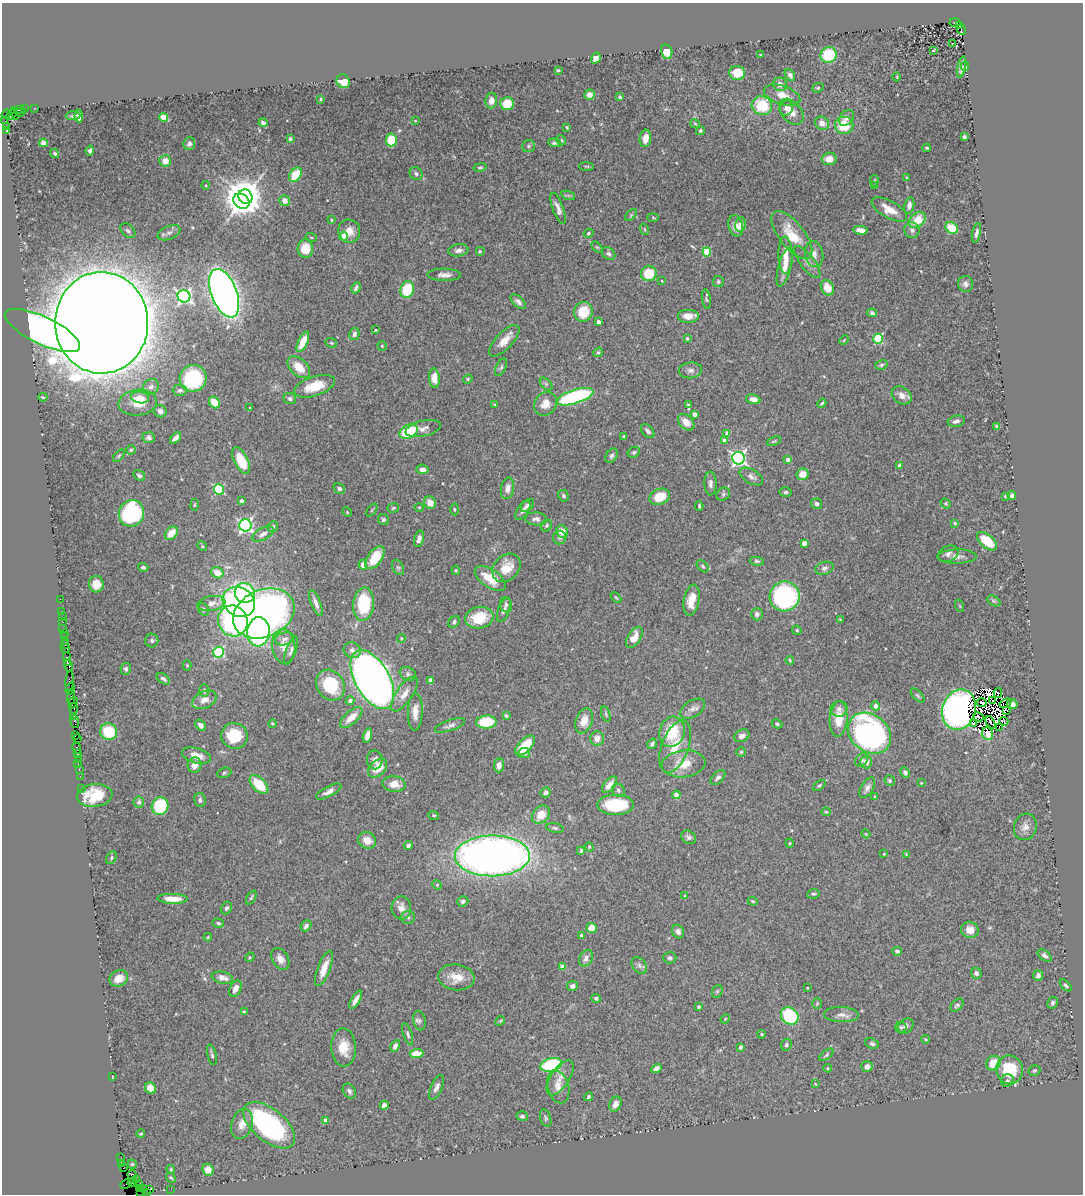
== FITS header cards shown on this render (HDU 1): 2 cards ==
NAXIS1  =                 1081
NAXIS2  =                 1192

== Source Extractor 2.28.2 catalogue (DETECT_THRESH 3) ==
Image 1081 x 1192 px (HDU 1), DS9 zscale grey, 1 PNG px = 1 image px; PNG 1085 x 1196 px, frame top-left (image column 1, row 1192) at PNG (2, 3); each listed source drawn as its Kron ellipse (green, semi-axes under 4 px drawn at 4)
Background 2.3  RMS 0.052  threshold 0.157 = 3 sigma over >= 5 px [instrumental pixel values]
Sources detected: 506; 13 with non-positive FLUX_AUTO (blend fragments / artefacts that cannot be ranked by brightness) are neither listed nor drawn; the other 493 listed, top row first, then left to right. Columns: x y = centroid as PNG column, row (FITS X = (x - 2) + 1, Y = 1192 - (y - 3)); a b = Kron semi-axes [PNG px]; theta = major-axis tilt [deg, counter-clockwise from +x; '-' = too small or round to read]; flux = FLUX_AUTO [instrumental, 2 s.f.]
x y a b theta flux
955 23 5 4 - 590
960 25 3 3 - 210
961 30 5 3 - 490
952 44 3 2 - 6.6
934 50 3 3 - 16
667 52 7 5 -78 78
761 55 3 2 - 2.5
829 55 8 8 - 150
596 58 6 4 56 32
965 66 4 3 - 4.7
962 67 11 3 78 7.5
558 70 3 3 - 4.3
737 73 8 7 - 59
790 75 6 4 -60 11
897 77 4 3 - 2.5
343 81 7 6 - 74
780 84 7 6 - 24
818 88 6 4 21 5.3
589 95 5 5 - 22
782 95 19 9 -18 51
620 97 4 3 - 6.3
321 99 3 2 - 3.8
491 100 8 6 84 19
507 104 7 6 - 61
762 106 10 9 - 140
34 108 2 2 - 43
786 108 8 6 69 14
25 109 3 2 - 92
15 110 3 3 - 260
20 110 6 2 3 130
791 112 15 10 -49 41
20 113 4 2 - 65
6 114 5 3 - 260
11 114 6 3 49 300
15 116 2 2 - 85
73 116 7 4 1 6.9
79 116 6 4 -81 23
163 117 4 4 - 98
847 118 9 6 50 15
5 121 2 2 - 22
415 121 4 2 - 2.3
263 123 4 4 - 10
822 123 7 6 - 28
695 124 5 4 - 3.7
844 125 9 8 - 98
6 127 3 3 - 91
567 127 4 3 - 3.2
7 131 3 3 - 1600
700 131 5 4 - 6.3
964 137 4 3 - 11
645 138 9 5 81 37
290 139 3 3 - 9.6
391 140 6 5 - 92
561 140 5 5 - 4.7
43 143 4 4 - 29
554 143 6 4 -7 9.3
189 144 6 5 - 13
529 146 6 6 - 7.9
927 148 4 3 - 4.4
90 151 5 3 - 8.7
55 154 5 4 - 6.5
829 159 7 6 - 36
165 161 6 5 - 34
587 166 7 3 -2 4.3
480 167 6 4 11 5.7
416 174 7 6 - 9
296 175 8 5 54 83
907 177 3 3 - 4.4
874 181 5 3 - 4.9
206 185 4 3 - 2.7
874 186 4 4 - 3.8
568 195 7 4 -18 6
245 197 7 6 - 6900
241 201 8 7 - 3400
285 201 5 5 - 24
909 205 8 5 79 16
558 208 16 5 -70 21
889 209 19 8 -29 48
631 215 7 4 46 5.5
653 217 5 3 - 3.6
331 220 4 3 - 5.3
917 220 9 7 44 70
740 224 7 5 80 20
736 226 11 7 -75 29
952 228 7 5 -32 100
644 229 5 3 - 3.4
861 230 7 4 -6 29
912 230 8 7 - 14
128 231 9 6 -43 8.3
349 231 11 11 - 36
169 233 12 6 22 14
589 233 5 4 - 4.8
976 233 10 4 77 11
792 235 29 12 -52 100
343 236 4 4 - 33
311 237 5 3 - 3.8
597 247 6 4 -43 5.5
305 249 9 8 - 68
458 250 10 6 8 17
480 251 5 5 - 5.3
707 252 4 4 - 130
608 254 7 5 -33 10
814 254 13 9 -79 26
785 255 18 7 -88 41
807 262 19 7 -52 24
785 267 20 6 75 39
649 273 8 7 - 110
444 275 17 6 -1 19
662 281 3 2 - 2.8
718 281 5 5 - 5.9
966 284 8 7 - 13
356 288 6 3 62 7.6
827 288 8 6 -59 50
407 289 8 6 70 120
224 293 25 13 -69 2500
184 296 6 6 - 970
706 299 10 3 -82 4.8
518 302 9 5 -44 14
583 312 10 9 - 89
872 313 5 4 - 8.7
688 316 11 7 0 40
598 322 4 3 - 16
102 323 51 46 -89 20000
376 330 4 3 - 2.7
43 331 41 13 -25 2700
354 334 6 5 - 10
687 338 4 4 - 6.9
878 339 5 5 - 250
844 340 5 3 - 2.9
504 341 20 8 47 40
303 342 11 4 65 59
331 343 6 4 -20 4.7
382 346 4 4 - 3.9
598 352 5 4 - 4.9
881 365 6 4 18 6.3
299 367 13 8 -43 55
501 367 9 5 64 7.5
690 370 11 8 6 17
193 378 13 13 - 290
434 378 10 5 -85 43
468 379 5 4 - 4.5
546 384 7 4 -46 6.8
315 386 21 9 18 88
151 387 8 7 - 16
180 390 7 5 -1 8.9
902 395 11 8 -38 25
43 397 4 2 - 5
140 397 9 5 -8 23
575 397 19 7 17 500
290 399 6 5 - 9.8
753 399 7 4 -16 22
214 402 6 5 - 64
138 403 19 13 5 81
822 403 5 3 - 5.7
546 404 12 10 51 41
495 405 4 3 - 3.8
688 405 3 3 - 4.2
249 408 4 2 - 2.7
160 411 6 6 - 16
695 414 4 3 - 22
956 421 8 5 12 13
686 422 10 6 -44 38
997 426 4 3 - 6.1
423 429 18 7 12 20
648 431 8 5 -49 12
409 432 10 6 26 180
727 433 4 3 - 16
624 436 3 3 - 4.2
149 437 6 5 - 10
175 438 7 3 48 18
724 440 4 4 - 16
774 441 7 3 22 4.1
131 450 4 4 - 5.2
634 452 6 5 - 6.1
119 456 7 3 49 4.8
611 456 8 5 57 8.9
738 458 6 6 - 960
788 460 4 4 - 18
241 461 14 6 -64 87
900 466 4 3 - 25
422 469 6 5 - 18
803 474 6 5 - 33
139 475 6 4 -32 7.4
751 477 13 7 -30 16
710 483 12 6 -88 14
339 488 6 5 - 8.4
507 488 11 6 80 24
219 489 5 5 - 320
785 492 6 4 3 7.1
723 494 7 6 - 7.1
563 496 6 5 - 8.4
1005 496 3 3 - 5.8
1012 496 4 3 - 8.9
660 497 10 7 22 80
241 501 4 3 - 11
430 503 6 6 - 34
946 503 5 4 - 4.8
816 504 5 5 - 14
195 505 6 3 81 3.3
527 505 7 5 41 11
699 506 4 3 - 5.2
419 507 5 3 - 3.4
393 508 6 4 8 4.9
454 509 6 3 -90 3.8
372 510 7 3 54 3.7
523 510 11 5 58 13
347 512 5 4 - 3.5
131 513 13 12 - 410
536 519 11 6 -3 15
383 520 6 5 - 6.5
955 523 4 3 - 5
245 525 6 6 - 900
273 526 5 5 - 8.3
546 526 6 5 - 6.5
562 531 6 5 - 37
171 533 7 5 47 46
263 534 12 6 29 18
560 538 7 6 - 10
419 539 8 5 78 18
987 541 12 6 -41 94
804 543 4 4 - 37
202 546 5 4 - 4.3
948 554 11 7 25 17
957 557 20 7 0 25
375 558 13 7 54 100
757 561 7 4 -8 6.4
363 565 5 4 - 23
703 566 7 4 -46 6.8
143 567 5 4 - 7.9
398 567 8 5 -61 8.4
506 568 16 12 45 71
824 568 9 6 17 13
456 570 4 3 - 3.5
217 573 6 5 - 47
490 578 17 9 -35 80
96 584 8 7 - 38
245 593 10 9 - 230
785 596 15 15 - 520
616 597 6 3 -44 3.9
60 599 2 2 - 31
691 600 16 7 78 53
993 601 7 4 -27 6
239 602 17 14 -34 910
211 603 14 7 9 25
316 603 14 5 -68 18
364 604 16 10 84 170
506 605 8 6 -74 8.5
960 606 6 4 -71 4.4
204 609 6 5 - 6.7
504 610 12 5 69 13
61 611 3 2 - 130
264 613 32 23 23 1900
757 614 6 6 - 12
62 616 2 2 - 33
479 618 14 10 11 110
840 619 3 3 - 2.9
233 621 16 14 -63 650
63 622 3 2 - 160
454 622 6 5 - 8.2
63 629 2 2 - 40
797 630 4 4 - 5.4
258 632 14 11 86 660
64 633 2 2 - 47
64 637 3 2 - 200
634 637 12 6 58 44
401 638 4 4 - 3.4
284 639 10 6 16 14
152 640 7 6 - 9.9
65 641 2 2 - 110
65 645 3 2 - 140
284 646 17 11 -85 40
65 648 5 2 - 290
352 650 9 7 -30 17
291 651 15 5 69 13
219 652 5 5 - 310
66 657 3 2 - 180
790 660 4 3 - 4
67 662 4 3 - 270
187 665 5 4 - 4.4
69 666 6 3 -77 410
126 669 6 5 - 8.6
408 674 8 6 -29 10
163 679 7 4 -35 11
372 680 32 17 -61 3900
430 680 4 3 - 11
70 681 10 4 86 490
330 685 16 13 -56 150
70 689 6 3 73 96
204 690 6 5 - 6.4
998 693 5 3 - 1.8
404 694 20 8 56 34
918 696 9 4 -46 5.5
71 697 7 2 -89 560
204 700 13 8 25 32
350 701 4 4 - 17
993 701 4 2 - 9.6
73 702 6 2 72 470
982 703 5 2 - 1.8
1005 703 6 2 31 6.5
1012 704 5 5 - 18
876 706 4 4 - 22
73 708 5 4 - 540
692 709 14 8 31 21
839 709 8 8 - 15
959 710 20 16 72 1400
1007 710 3 2 - 0.27
415 712 19 7 88 36
606 714 8 3 -73 5
74 716 3 2 - 160
506 716 4 4 - 4.9
978 717 5 2 - 0.2
351 718 14 6 42 45
839 719 18 9 87 76
75 721 6 3 -88 170
584 721 13 8 70 39
1004 721 4 2 - 8.9
486 722 10 6 4 150
990 722 6 2 -61 6.6
973 723 3 3 - 5.4
272 724 4 3 - 4.2
777 724 5 4 - 6.7
201 725 6 4 -53 17
450 725 16 5 19 14
999 727 3 2 - 1.3
109 732 8 8 - 130
672 732 15 12 72 130
870 733 23 18 -39 950
988 734 6 5 - 14
75 735 3 3 - 190
367 735 7 4 76 21
234 736 13 12 - 150
742 736 8 6 25 17
597 738 7 7 - 30
77 739 2 2 - 59
652 744 5 4 - 11
525 745 12 6 44 98
675 747 27 13 70 94
77 748 6 3 -80 220
741 752 4 4 - 4.3
524 753 6 5 - 13
78 754 3 3 - 220
196 756 15 7 -15 42
78 759 2 2 - 87
375 760 9 7 -88 16
861 760 7 5 48 9.2
866 762 6 6 - 29
78 763 2 2 - 150
684 764 22 13 7 79
194 765 8 7 - 26
499 765 7 5 84 21
377 768 11 7 43 54
79 769 3 2 - 120
905 772 5 4 - 11
224 773 7 5 20 5.9
80 776 2 2 - 77
718 777 9 5 46 11
890 781 5 5 - 6.5
921 783 4 3 - 2.4
259 784 11 6 -45 100
394 784 11 8 -5 43
609 785 10 5 50 29
819 785 7 4 40 5.5
81 788 2 2 - 56
867 788 11 6 59 16
618 790 7 6 - 7.8
329 791 14 5 27 21
546 792 5 4 - 11
95 795 18 11 7 130
676 795 4 4 - 39
874 796 3 2 - 2.4
200 800 7 6 - 9.3
139 802 5 5 - 11
615 805 18 10 0 180
160 806 9 8 - 160
826 812 4 4 - 3.9
434 815 5 3 - 4
541 815 10 7 49 57
1025 827 13 11 72 26
555 828 9 4 -11 7.9
866 834 4 3 - 3.1
689 837 8 6 -34 9.4
367 840 9 8 - 42
790 843 4 4 - 3.9
408 845 4 4 - 12
589 847 5 4 - 3.9
581 851 3 3 - 8
884 854 4 4 - 3.1
906 854 4 3 - 2.9
492 856 38 20 1 2800
111 858 7 4 64 6
437 885 5 4 - 4.1
813 894 6 4 10 6.8
685 896 4 3 - 5
251 898 8 3 63 4.7
173 899 15 5 -1 50
463 901 6 5 - 9.7
753 901 5 4 - 4.6
226 908 6 5 - 8.4
401 908 11 10 - 28
408 917 7 6 - 9.1
218 923 6 4 -18 7.4
306 926 6 5 - 14
592 928 5 5 - 59
970 930 9 8 - 34
678 932 7 5 -61 12
581 936 4 3 - 10
208 937 4 3 - 3.5
897 951 5 4 - 7.7
1045 956 8 4 -37 11
250 957 5 3 - 3.7
586 958 8 6 59 17
670 958 6 5 - 7.3
280 959 12 8 -61 24
639 966 9 6 -52 12
563 967 4 4 - 47
324 968 19 6 69 47
976 973 6 5 - 9.8
1038 975 5 5 - 14
456 977 18 13 -7 55
119 978 10 7 29 39
222 978 11 6 -13 24
1066 985 7 4 -44 7.5
572 986 5 5 - 11
807 988 3 2 - 3
235 989 9 5 65 18
717 991 6 5 - 6.2
596 998 5 3 - 6.5
356 1000 10 4 60 21
1053 1003 6 5 - 7.8
817 1004 5 4 - 4.5
957 1005 8 5 47 7.9
699 1007 3 3 - 7.4
244 1012 4 3 - 4.4
841 1015 17 7 -2 23
790 1016 9 8 - 260
725 1019 5 4 - 3.3
419 1021 10 6 -80 10
500 1021 5 4 - 3.8
906 1026 9 6 41 14
901 1027 5 5 - 7
408 1034 11 4 -72 8.8
762 1034 4 3 - 4.3
926 1039 4 3 - 3.5
872 1044 7 5 -22 8.3
786 1045 6 5 - 6.9
395 1046 6 4 61 14
344 1047 19 12 -88 63
740 1047 4 3 - 7.1
416 1053 7 4 5 55
212 1055 10 4 -77 8.6
826 1055 8 4 39 6.1
993 1063 7 7 - 68
551 1065 11 6 14 310
867 1067 5 5 - 17
828 1068 4 4 - 3.3
656 1069 5 4 - 20
1010 1070 14 13 - 130
1034 1070 6 5 - 5.6
112 1077 3 2 - 2.2
560 1078 20 9 57 40
1007 1081 6 6 - 8.2
815 1084 4 3 - 2.8
436 1087 13 5 67 15
558 1087 16 10 -74 36
150 1088 6 5 - 35
349 1091 8 6 -59 12
588 1097 5 4 - 6.1
615 1104 8 5 67 26
384 1105 4 4 - 15
522 1116 5 5 - 9.6
546 1118 9 5 -69 7.3
326 1121 4 4 - 25
242 1124 15 10 72 37
269 1125 31 16 -39 550
141 1134 4 3 - 4.5
121 1158 2 2 - 42
121 1164 4 3 - 170
132 1164 5 4 - 4.7
123 1168 4 2 - 130
171 1169 4 3 - 4
208 1170 6 5 - 32
132 1174 4 3 - 150
171 1178 6 4 -47 4.9
136 1180 3 2 - 150
132 1182 4 3 - 150
126 1184 6 3 26 80
138 1184 2 2 - 68
140 1188 3 2 - 120
144 1189 3 2 - 150
171 1189 2 2 - 47
150 1190 3 2 - 71
141 1192 2 2 - 46
147 1192 2 2 - 70
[13 non-positive-flux detections neither listed nor drawn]